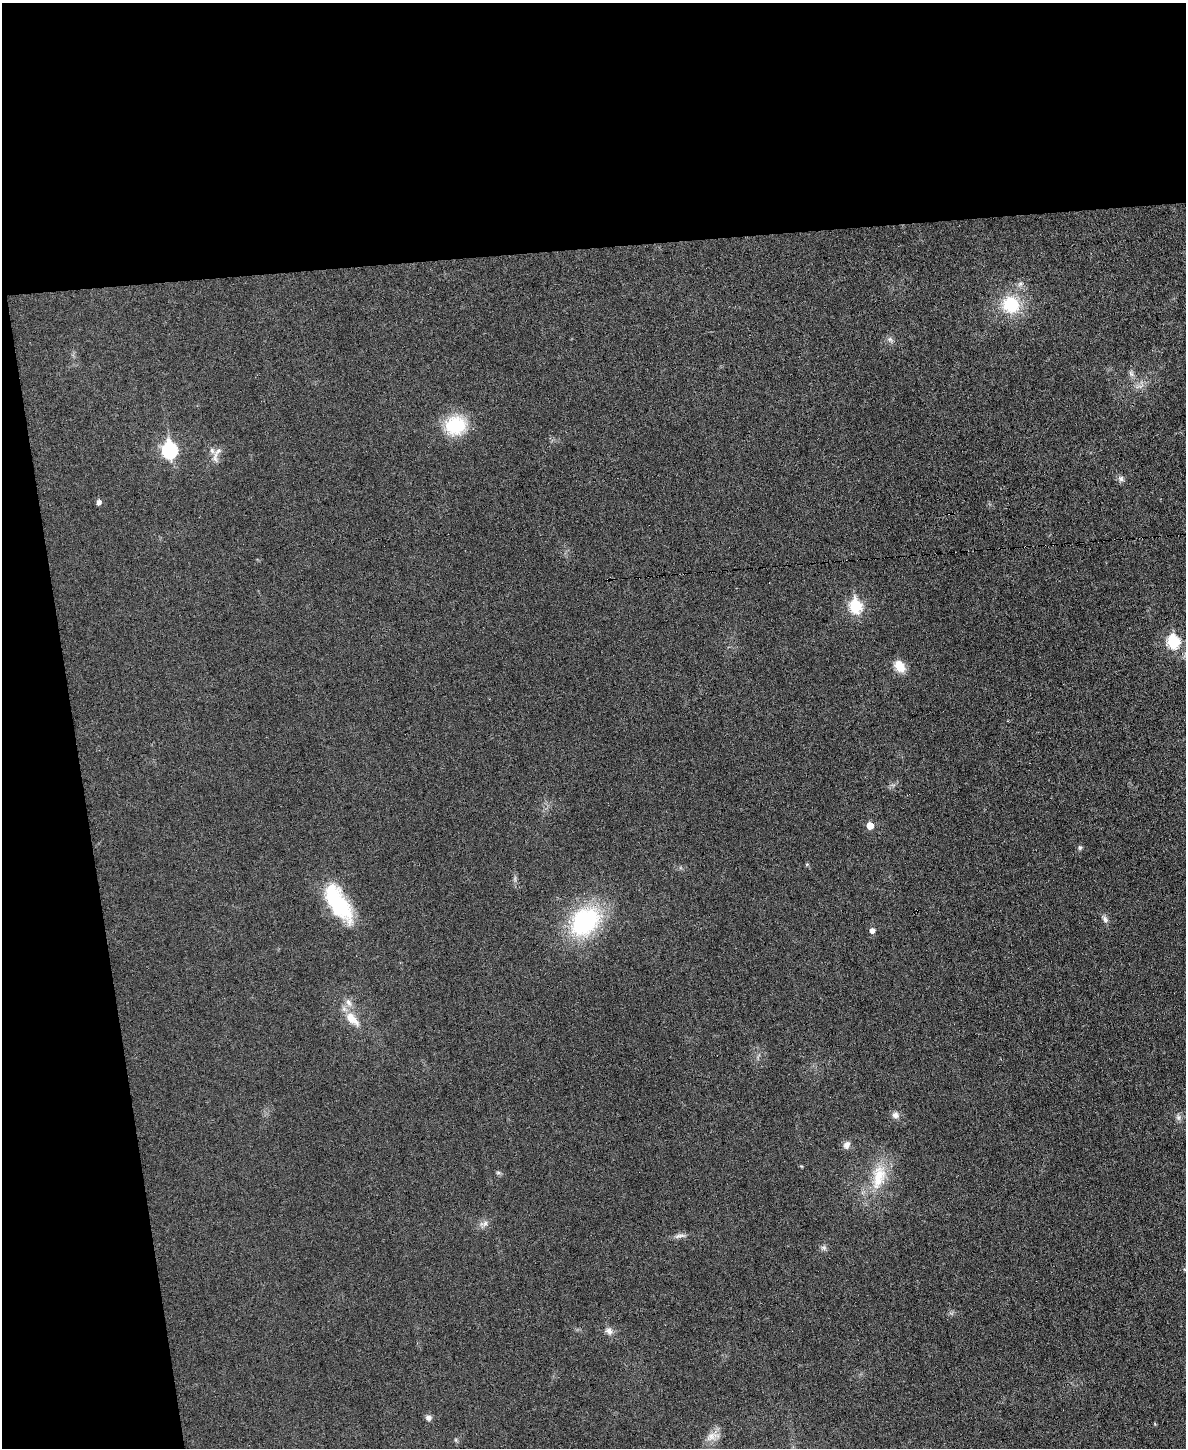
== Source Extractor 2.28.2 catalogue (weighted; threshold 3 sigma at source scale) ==
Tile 1 of 4 x 3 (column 1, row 1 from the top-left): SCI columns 1-1184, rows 3024-4469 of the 4736 x 4713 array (HDU 1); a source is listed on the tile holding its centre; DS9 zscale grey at full resolution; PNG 1188 x 1450 px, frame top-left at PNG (2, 3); no overlay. Shown black and unused: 23% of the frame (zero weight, under 3 of 6 exposures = <1% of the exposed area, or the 3 px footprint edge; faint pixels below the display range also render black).
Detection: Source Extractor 2.28.2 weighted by HDU 2 'WHT'; one run over the whole footprint, this tile lists its part. Background 0.0307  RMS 0.004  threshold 0.0163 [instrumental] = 3 sigma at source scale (4.09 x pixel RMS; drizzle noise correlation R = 1.36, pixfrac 0.8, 0.05/0.05 arcsec/px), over >= 5 px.
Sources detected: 34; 1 cosmic-ray / hot-pixel residue — not listed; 3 inside a brighter listed object's ellipse — not listed separately; the other 30 listed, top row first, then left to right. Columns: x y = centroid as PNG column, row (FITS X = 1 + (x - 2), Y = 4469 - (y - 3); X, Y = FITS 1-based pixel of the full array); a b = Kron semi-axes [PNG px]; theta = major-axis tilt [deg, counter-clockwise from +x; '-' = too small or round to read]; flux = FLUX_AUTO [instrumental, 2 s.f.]
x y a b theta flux
1011 305 24 22 -22 16
890 339 9 5 -54 1.1
1131 373 9 6 -62 1.2
455 425 24 21 16 17
169 450 8 7 - 60
215 457 18 6 86 2
1121 478 9 6 -47 1.2
99 502 5 5 - 1.4
608 579 3 2 - 3.5
855 606 8 6 -79 31
1173 642 7 6 - 33
899 666 14 10 -57 5.5
870 826 5 5 - 4.7
1080 848 7 5 -89 0.67
338 903 47 19 -58 29
1105 919 10 7 -61 1.3
585 921 37 28 47 43
872 930 5 5 - 1.7
352 1019 24 11 -46 6.4
895 1115 9 8 - 1.9
1178 1117 9 6 -75 1.2
847 1145 11 8 60 1.9
498 1173 7 4 -18 0.69
879 1177 39 19 78 15
485 1223 9 6 63 1.4
680 1236 18 5 8 1.7
824 1248 8 7 - 1
609 1331 11 8 -52 2
428 1418 7 6 - 1.5
712 1436 23 9 16 3.4
Overlapping masked pixels (flux is a lower limit): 1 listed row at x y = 608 579